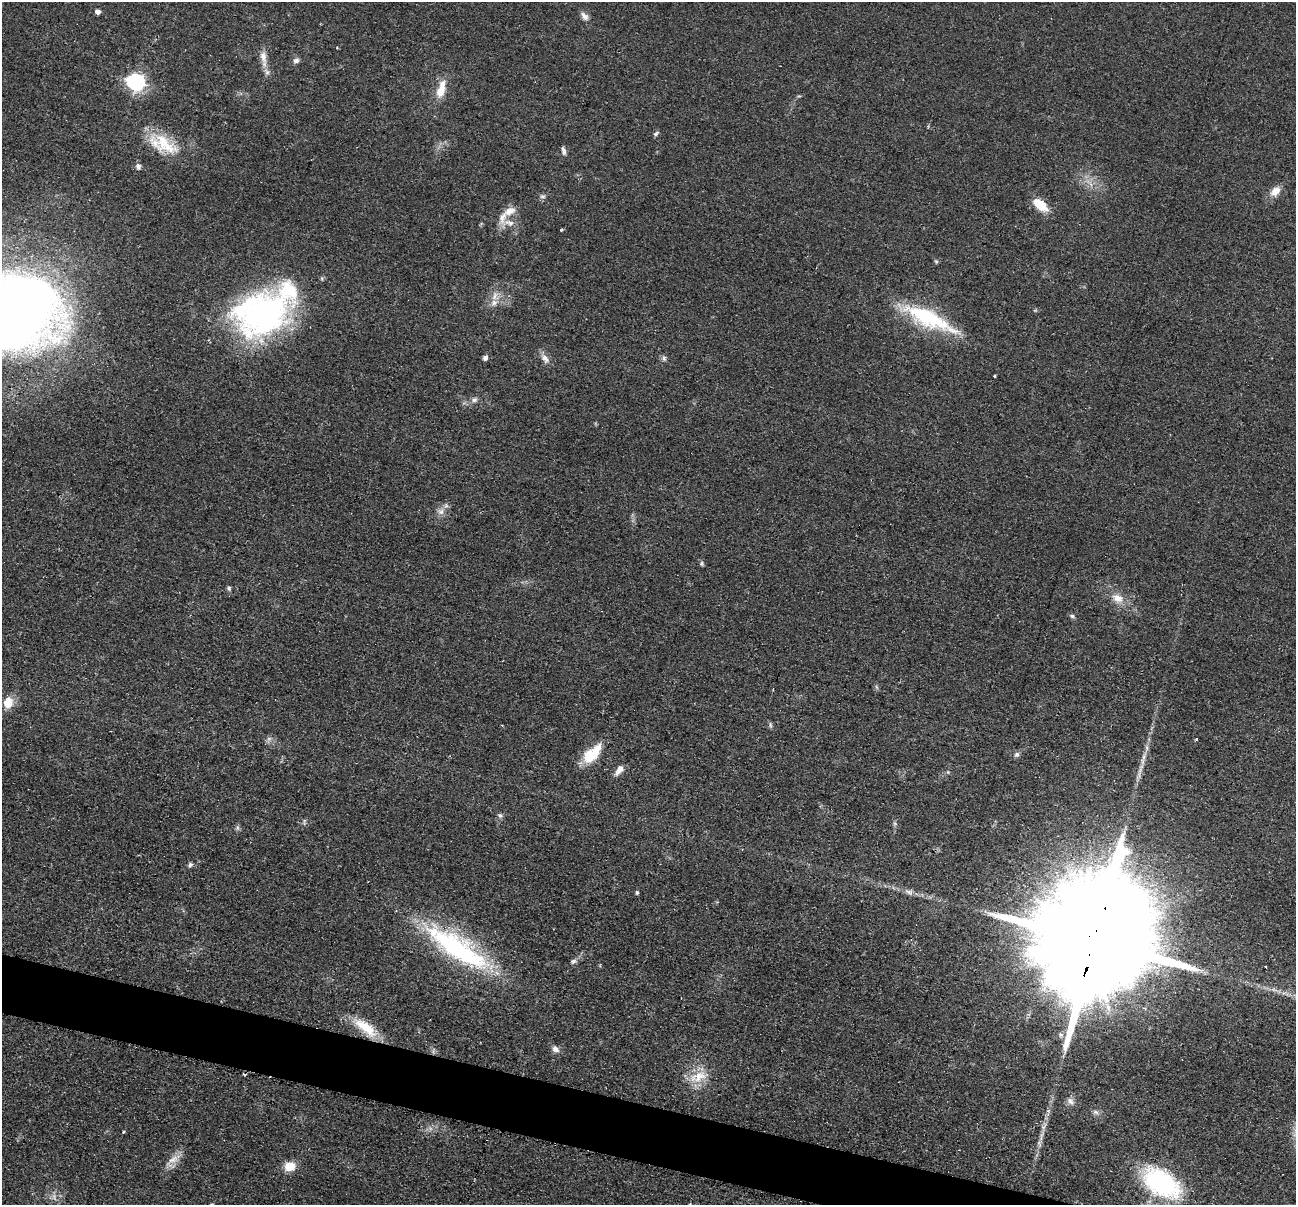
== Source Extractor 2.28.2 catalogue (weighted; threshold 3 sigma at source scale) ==
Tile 6 of 4 x 4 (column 2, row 2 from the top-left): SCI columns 1304-2597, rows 2666-3868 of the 5195 x 5211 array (HDU 1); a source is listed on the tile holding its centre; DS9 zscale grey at full resolution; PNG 1298 x 1207 px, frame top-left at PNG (2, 2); no overlay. Shown black and unused: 4% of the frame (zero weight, under 2 of 3 exposures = <1% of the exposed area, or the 3 px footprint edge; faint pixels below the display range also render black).
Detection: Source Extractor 2.28.2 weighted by HDU 2 'WHT'; one run over the whole footprint, this tile lists its part. Background 0.0452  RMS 0.0086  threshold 0.0386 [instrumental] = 3 sigma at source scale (4.5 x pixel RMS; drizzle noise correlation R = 1.50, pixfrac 1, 0.05/0.05 arcsec/px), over >= 5 px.
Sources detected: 67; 2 too faint to see at this stretch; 2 cosmic-ray / hot-pixel residue — not listed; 4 inside a brighter listed object's ellipse — not listed separately; the other 59 listed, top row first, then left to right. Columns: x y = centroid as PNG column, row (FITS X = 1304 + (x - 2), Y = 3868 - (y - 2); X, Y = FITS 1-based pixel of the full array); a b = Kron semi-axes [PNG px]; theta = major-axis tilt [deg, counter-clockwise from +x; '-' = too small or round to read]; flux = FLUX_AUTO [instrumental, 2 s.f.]
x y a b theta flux
97 12 4 4 - 4.3
584 16 12 7 -47 4.5
263 57 18 9 -80 8.5
296 61 8 6 12 2.9
136 82 9 7 -20 220
441 90 21 9 76 15
656 133 8 4 44 1.8
164 144 38 20 -40 35
563 151 11 5 -78 3
138 166 8 7 - 3
1275 191 15 10 40 8.4
542 196 8 6 -14 2.1
1040 205 16 8 -38 22
502 217 21 10 78 8.8
561 230 3 3 - 1.5
936 261 6 4 -64 1.4
495 296 15 7 76 6.4
21 308 93 76 -30 750
262 314 67 48 20 240
928 318 60 17 -26 79
485 358 6 6 - 2.7
664 358 7 6 - 2.1
545 359 14 9 -55 5.5
994 376 3 3 - 1.9
474 400 8 7 - 2.8
441 512 9 9 - 4.8
702 563 8 4 -82 1.4
229 588 7 5 -89 1.5
1118 598 18 12 -21 11
1072 616 7 5 -15 1.8
8 702 15 12 75 11
770 725 8 4 -82 1.6
1147 748 7 4 -72 1.8
592 754 28 13 45 25
1017 754 8 6 45 2.5
1144 757 9 4 81 3
619 770 14 6 56 5.9
1140 770 10 6 65 3.7
500 815 7 5 -67 2
304 822 9 2 90 0.79
895 824 6 4 -20 1.3
237 828 7 4 -89 1.7
190 864 6 6 - 2.1
637 892 5 4 - 1.4
909 892 12 7 -22 4.2
1094 942 44 27 71 47000
457 948 87 25 -33 150
573 961 9 5 12 2.4
1274 990 7 4 -19 2.2
365 1027 34 13 -37 25
555 1049 10 7 -31 4.2
698 1077 29 14 18 18
1070 1101 11 8 -47 4.1
1096 1112 9 5 -27 2.6
123 1132 3 3 - 2.1
1039 1144 9 4 -72 2
173 1159 18 10 31 9
290 1166 12 10 13 13
1161 1182 32 19 -33 140
Overlapping masked pixels (flux is a lower limit): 1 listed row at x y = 1094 942
Isophote crosses this tile's border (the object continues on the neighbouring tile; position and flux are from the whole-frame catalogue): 1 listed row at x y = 21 308